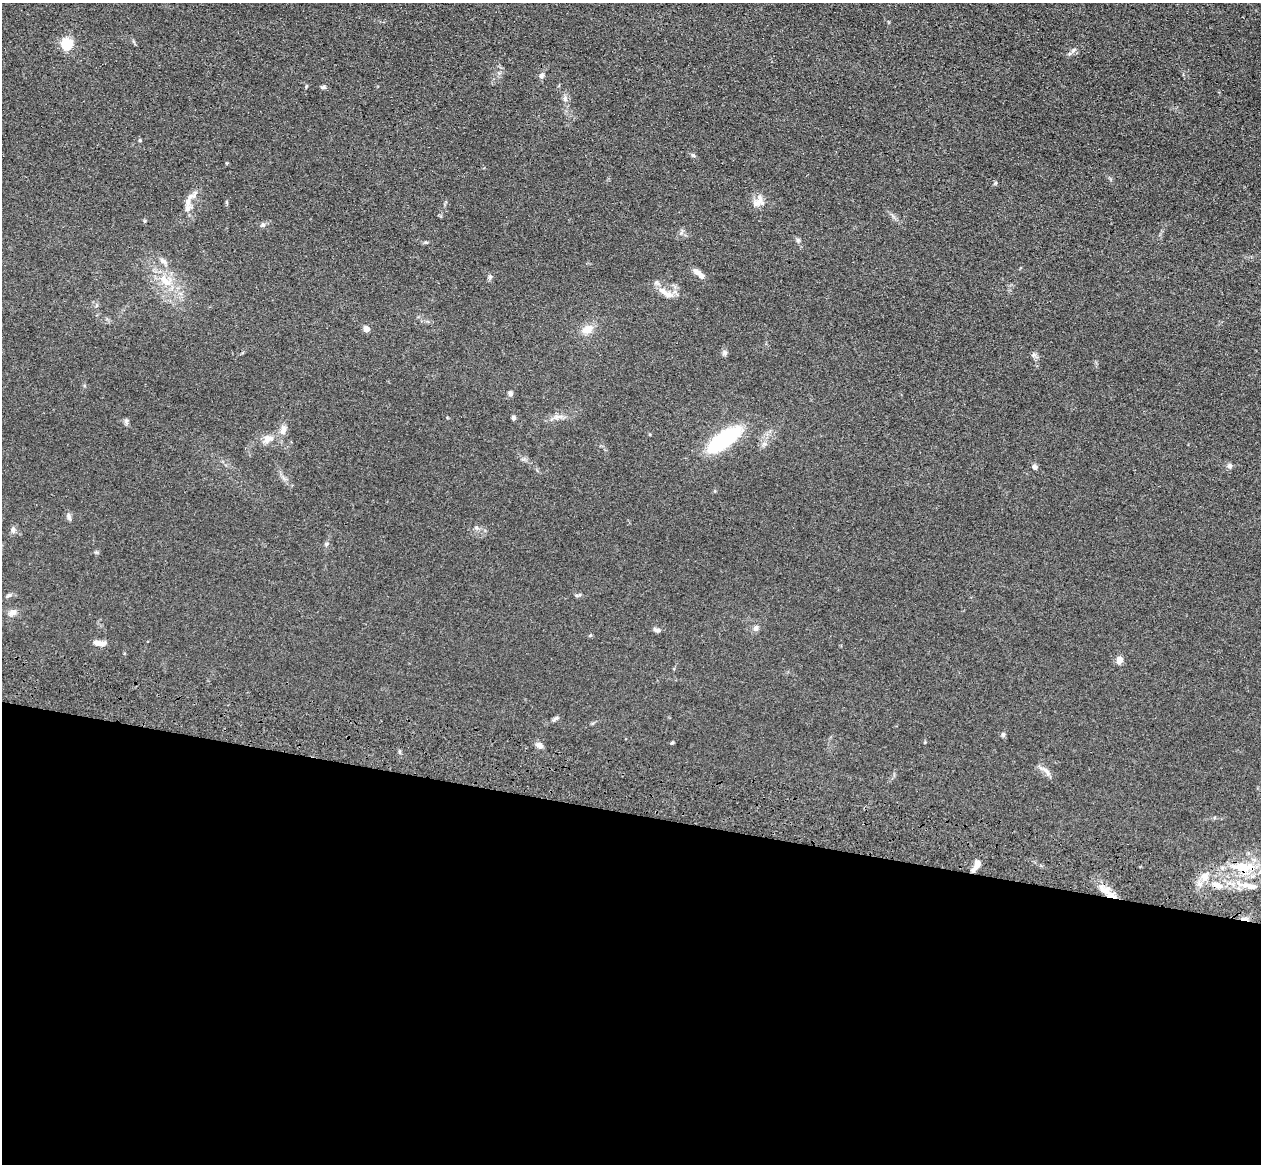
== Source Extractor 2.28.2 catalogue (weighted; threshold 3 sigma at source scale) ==
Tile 14 of 4 x 4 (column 2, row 4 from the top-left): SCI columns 1296-2554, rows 362-1523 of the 5110 x 5250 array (HDU 1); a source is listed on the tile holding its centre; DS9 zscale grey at full resolution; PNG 1263 x 1166 px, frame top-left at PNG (2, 3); no overlay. Shown black and unused: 30% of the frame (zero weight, under 3 of 4 exposures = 6% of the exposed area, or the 3 px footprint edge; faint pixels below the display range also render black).
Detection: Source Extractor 2.28.2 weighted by HDU 2 'WHT'; one run over the whole footprint, this tile lists its part. Background 0.0611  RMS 0.0074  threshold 0.0332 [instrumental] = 3 sigma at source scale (4.5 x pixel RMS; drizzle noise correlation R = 1.50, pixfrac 1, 0.05/0.05 arcsec/px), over >= 5 px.
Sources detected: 55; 1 cosmic-ray / hot-pixel residue — not listed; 4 inside a brighter listed object's ellipse — not listed separately; the other 50 listed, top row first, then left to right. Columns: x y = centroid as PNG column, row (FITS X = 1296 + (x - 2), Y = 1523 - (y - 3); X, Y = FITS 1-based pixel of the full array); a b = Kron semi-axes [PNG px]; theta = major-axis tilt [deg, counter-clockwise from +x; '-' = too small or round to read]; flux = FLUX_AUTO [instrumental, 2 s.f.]
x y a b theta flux
67 44 5 5 - 80
1073 50 11 3 45 1.6
541 76 7 6 - 2.1
323 87 7 5 3 1.4
140 140 5 4 - 0.84
693 155 6 5 - 1.4
227 163 4 3 - 0.64
995 183 6 4 70 0.86
190 197 22 7 31 4.4
758 202 19 12 39 6.2
188 208 10 7 22 3.4
263 224 6 5 - 1.4
798 240 6 5 - 1.4
163 261 12 6 -28 2.8
697 272 14 7 -42 4.5
490 277 6 4 45 1.2
165 280 21 10 -49 13
663 291 14 8 -40 6.1
366 329 4 4 - 8.5
587 329 15 11 34 7.5
725 353 8 6 -74 1.7
510 394 6 6 - 1.7
558 416 14 4 3 3.3
514 418 5 4 - 1.9
126 421 7 4 71 1.4
283 431 12 8 74 4.4
268 439 14 10 28 6
724 439 27 11 36 82
1230 466 7 6 - 2
1035 467 5 5 - 3
69 517 10 6 -65 2.1
476 527 6 4 -1 1.3
13 530 9 6 90 2.2
326 544 7 5 17 1.3
9 595 8 5 29 1.5
12 612 11 8 40 3.6
756 628 8 7 - 2.4
657 630 8 5 -23 2.3
99 643 15 6 -6 5.9
1120 660 7 6 - 5.1
557 718 7 5 19 1.6
1003 734 6 5 - 1.4
672 743 5 3 - 0.76
539 745 8 7 - 3.2
1046 771 18 6 -49 3.9
977 865 14 6 59 6.9
1244 867 27 13 -10 22
1216 885 18 8 -20 7.9
1250 886 22 7 -11 8
1106 890 21 11 -32 10
Overlapping masked pixels (flux is a lower limit): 3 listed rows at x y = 977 865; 1244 867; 1216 885
Unlisted compact peaks at least as high as the median listed source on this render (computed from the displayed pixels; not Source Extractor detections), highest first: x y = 1034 355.